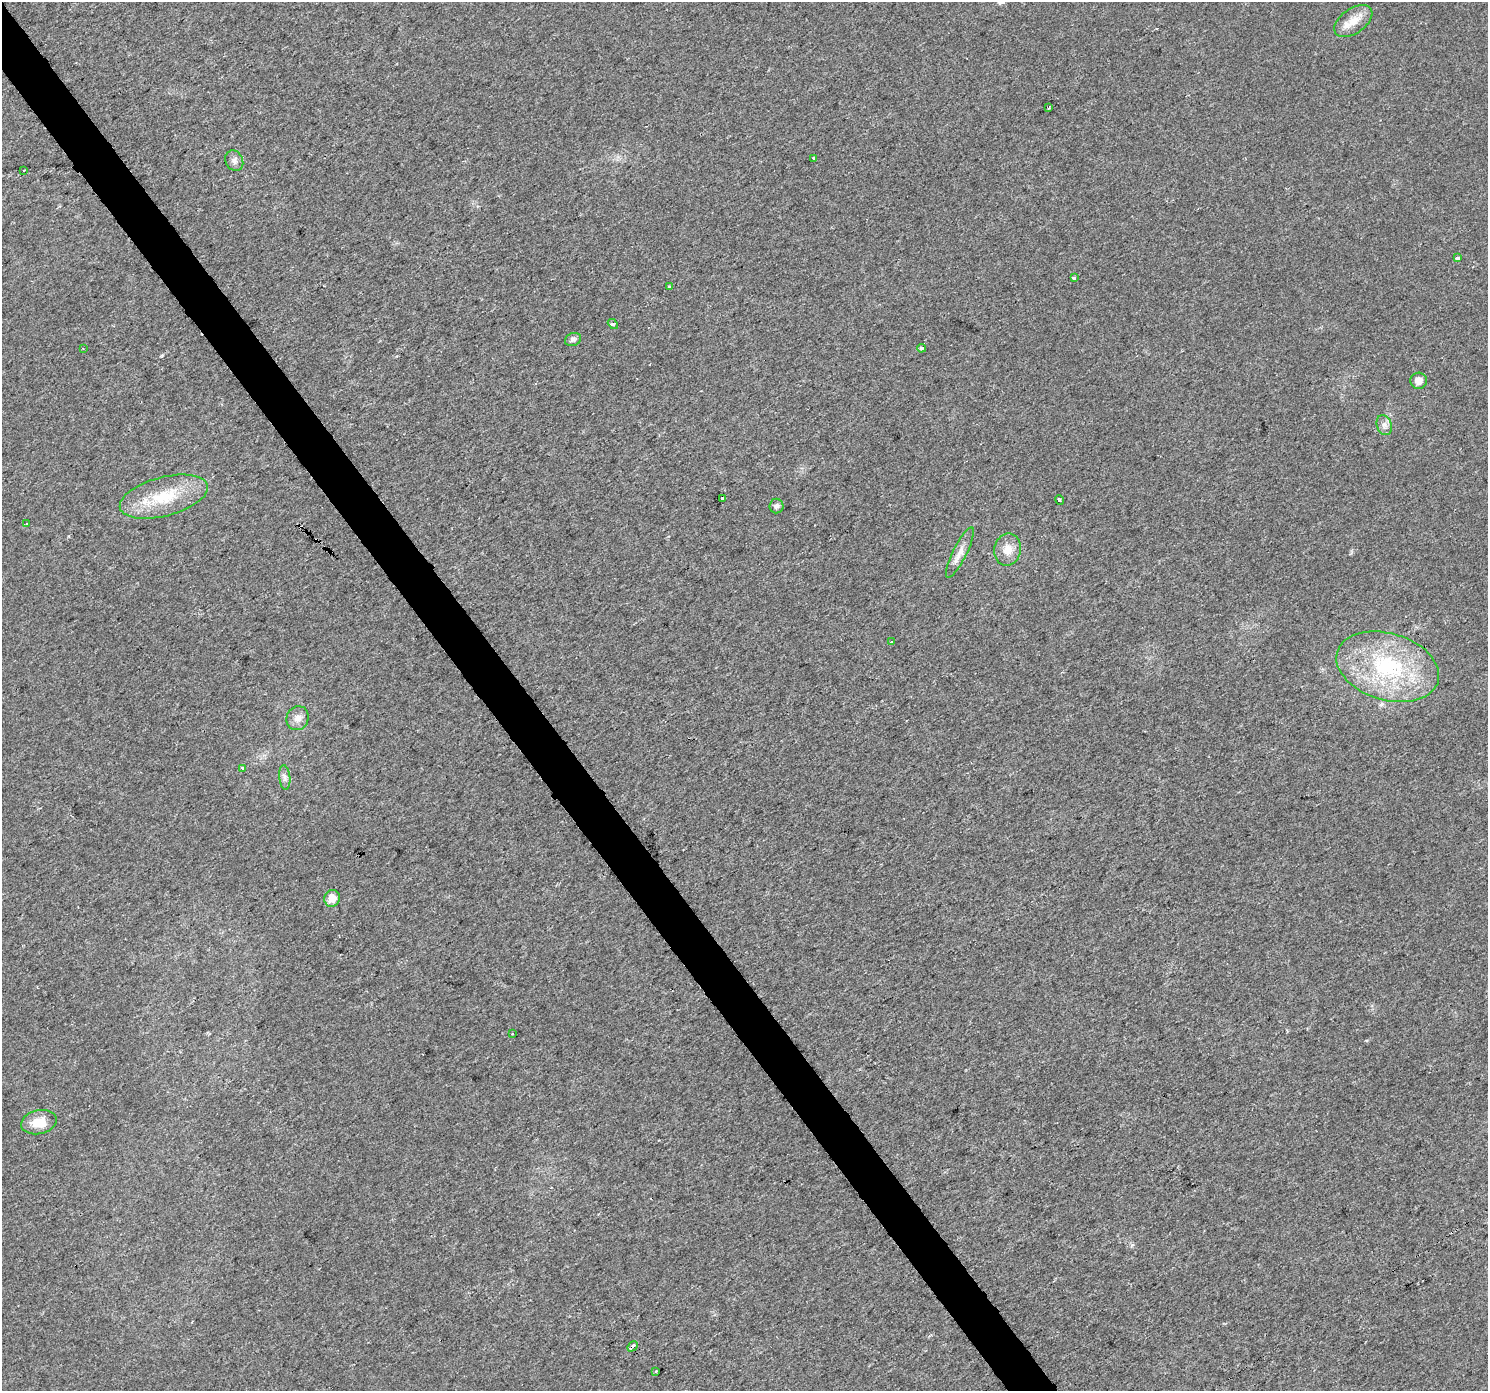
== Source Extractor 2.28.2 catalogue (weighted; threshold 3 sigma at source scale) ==
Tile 11 of 4 x 4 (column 3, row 3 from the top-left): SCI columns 2976-4461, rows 1585-2973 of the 5949 x 5878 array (HDU 1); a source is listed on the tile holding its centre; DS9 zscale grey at full resolution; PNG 1490 x 1393 px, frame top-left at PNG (2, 2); each listed source drawn as its Kron ellipse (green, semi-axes under 4 px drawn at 4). Shown black and unused: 3% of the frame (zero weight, under 2 of 3 exposures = <1% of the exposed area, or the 3 px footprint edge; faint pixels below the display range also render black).
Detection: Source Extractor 2.28.2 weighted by HDU 2 'WHT'; one run over the whole footprint, this tile lists its part. Background 0.0246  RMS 0.0053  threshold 0.0237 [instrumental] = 3 sigma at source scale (4.5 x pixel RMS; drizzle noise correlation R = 1.50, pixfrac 1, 0.0396/0.0396 arcsec/px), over >= 5 px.
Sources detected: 35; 4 cosmic-ray / hot-pixel residue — neither listed nor drawn; the other 31 listed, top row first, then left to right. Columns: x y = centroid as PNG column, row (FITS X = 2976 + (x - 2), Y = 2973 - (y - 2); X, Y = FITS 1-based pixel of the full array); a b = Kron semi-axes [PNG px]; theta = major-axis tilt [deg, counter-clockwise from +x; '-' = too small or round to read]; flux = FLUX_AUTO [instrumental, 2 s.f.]
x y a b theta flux
1353 21 21 12 35 8.1
1048 108 3 3 - 1.4
814 158 3 3 - 2.5
234 161 11 8 -62 2.3
24 170 3 2 - 0.48
1457 258 3 3 - 11
1074 278 3 3 - 3.2
669 286 3 3 - 3.5
613 324 6 4 -43 1
573 339 8 6 22 1.7
83 348 3 2 - 0.39
921 348 4 3 - 2.6
1419 381 8 8 - 3.8
1384 425 10 7 -70 2.5
164 497 45 19 15 25
722 499 4 3 - 6
1059 500 5 3 - 1.5
776 506 7 7 - 1.6
27 524 3 2 - 0.68
1008 549 16 13 78 6.6
960 553 28 7 64 5
891 642 3 3 - 4.3
1388 667 53 33 -17 63
298 718 12 11 - 3.9
242 768 3 3 - 2.7
285 777 12 5 -84 2.1
332 898 8 8 - 5.8
513 1034 3 3 - 1.7
39 1122 18 12 12 8.7
633 1346 6 3 47 8.6
656 1371 3 3 - 0.76
Overlapping masked pixels (flux is a lower limit): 2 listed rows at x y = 722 499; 633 1346